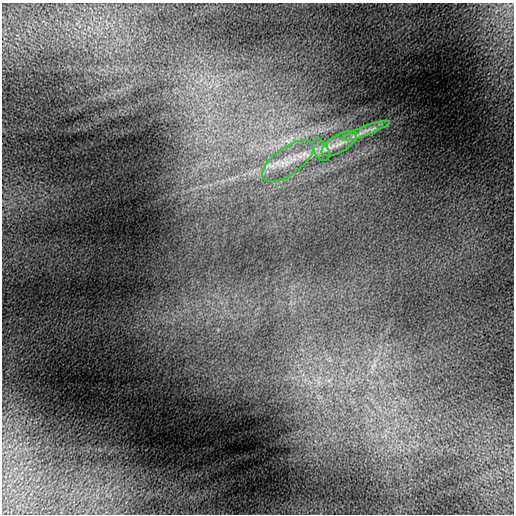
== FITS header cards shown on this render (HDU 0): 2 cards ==
NAXIS1  =                  512
NAXIS2  =                  512

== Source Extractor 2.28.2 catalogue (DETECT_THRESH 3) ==
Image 512 x 512 px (HDU 0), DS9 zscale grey, 1 PNG px = 1 image px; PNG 516 x 516 px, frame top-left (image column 1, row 512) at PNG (2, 3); each listed source drawn as its Kron ellipse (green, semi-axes under 4 px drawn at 4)
Background 2.13e-04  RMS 9.9e-04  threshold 0.00296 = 3 sigma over >= 5 px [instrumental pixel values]
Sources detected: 4; all 4 listed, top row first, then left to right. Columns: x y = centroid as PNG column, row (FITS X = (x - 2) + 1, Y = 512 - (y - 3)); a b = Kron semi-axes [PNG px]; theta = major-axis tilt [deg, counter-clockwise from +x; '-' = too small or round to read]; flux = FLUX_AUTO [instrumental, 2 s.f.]
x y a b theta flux
366 131 25 5 20 0.61
339 144 20 8 30 0.8
321 150 12 7 -61 0.37
288 161 30 13 36 1.8